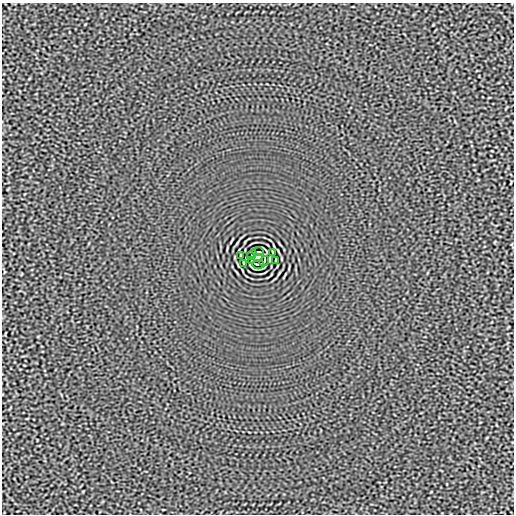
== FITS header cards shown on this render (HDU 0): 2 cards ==
NAXIS1  =                  512
NAXIS2  =                  512

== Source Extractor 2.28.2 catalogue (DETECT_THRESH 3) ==
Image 512 x 512 px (HDU 0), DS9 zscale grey, 1 PNG px = 1 image px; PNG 516 x 516 px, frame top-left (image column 1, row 512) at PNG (2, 3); each listed source drawn as its Kron ellipse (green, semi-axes under 4 px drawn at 4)
Background -2.43e-05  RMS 0.0015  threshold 0.00464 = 3 sigma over >= 5 px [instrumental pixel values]
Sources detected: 10; all 10 listed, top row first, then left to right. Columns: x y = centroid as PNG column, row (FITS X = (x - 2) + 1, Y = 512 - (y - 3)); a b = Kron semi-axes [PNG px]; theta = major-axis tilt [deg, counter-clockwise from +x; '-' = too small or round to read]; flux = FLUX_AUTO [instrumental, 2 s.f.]
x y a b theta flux
258 252 6 2 0 0.15
272 253 4 2 - 0.087
252 255 5 2 - 0.038
240 256 3 2 - 0.064
258 258 5 4 - 4
276 260 3 2 - 0.064
251 261 3 2 - 0.082
264 261 5 2 - 0.038
244 263 4 2 - 0.087
258 264 6 2 0 0.15